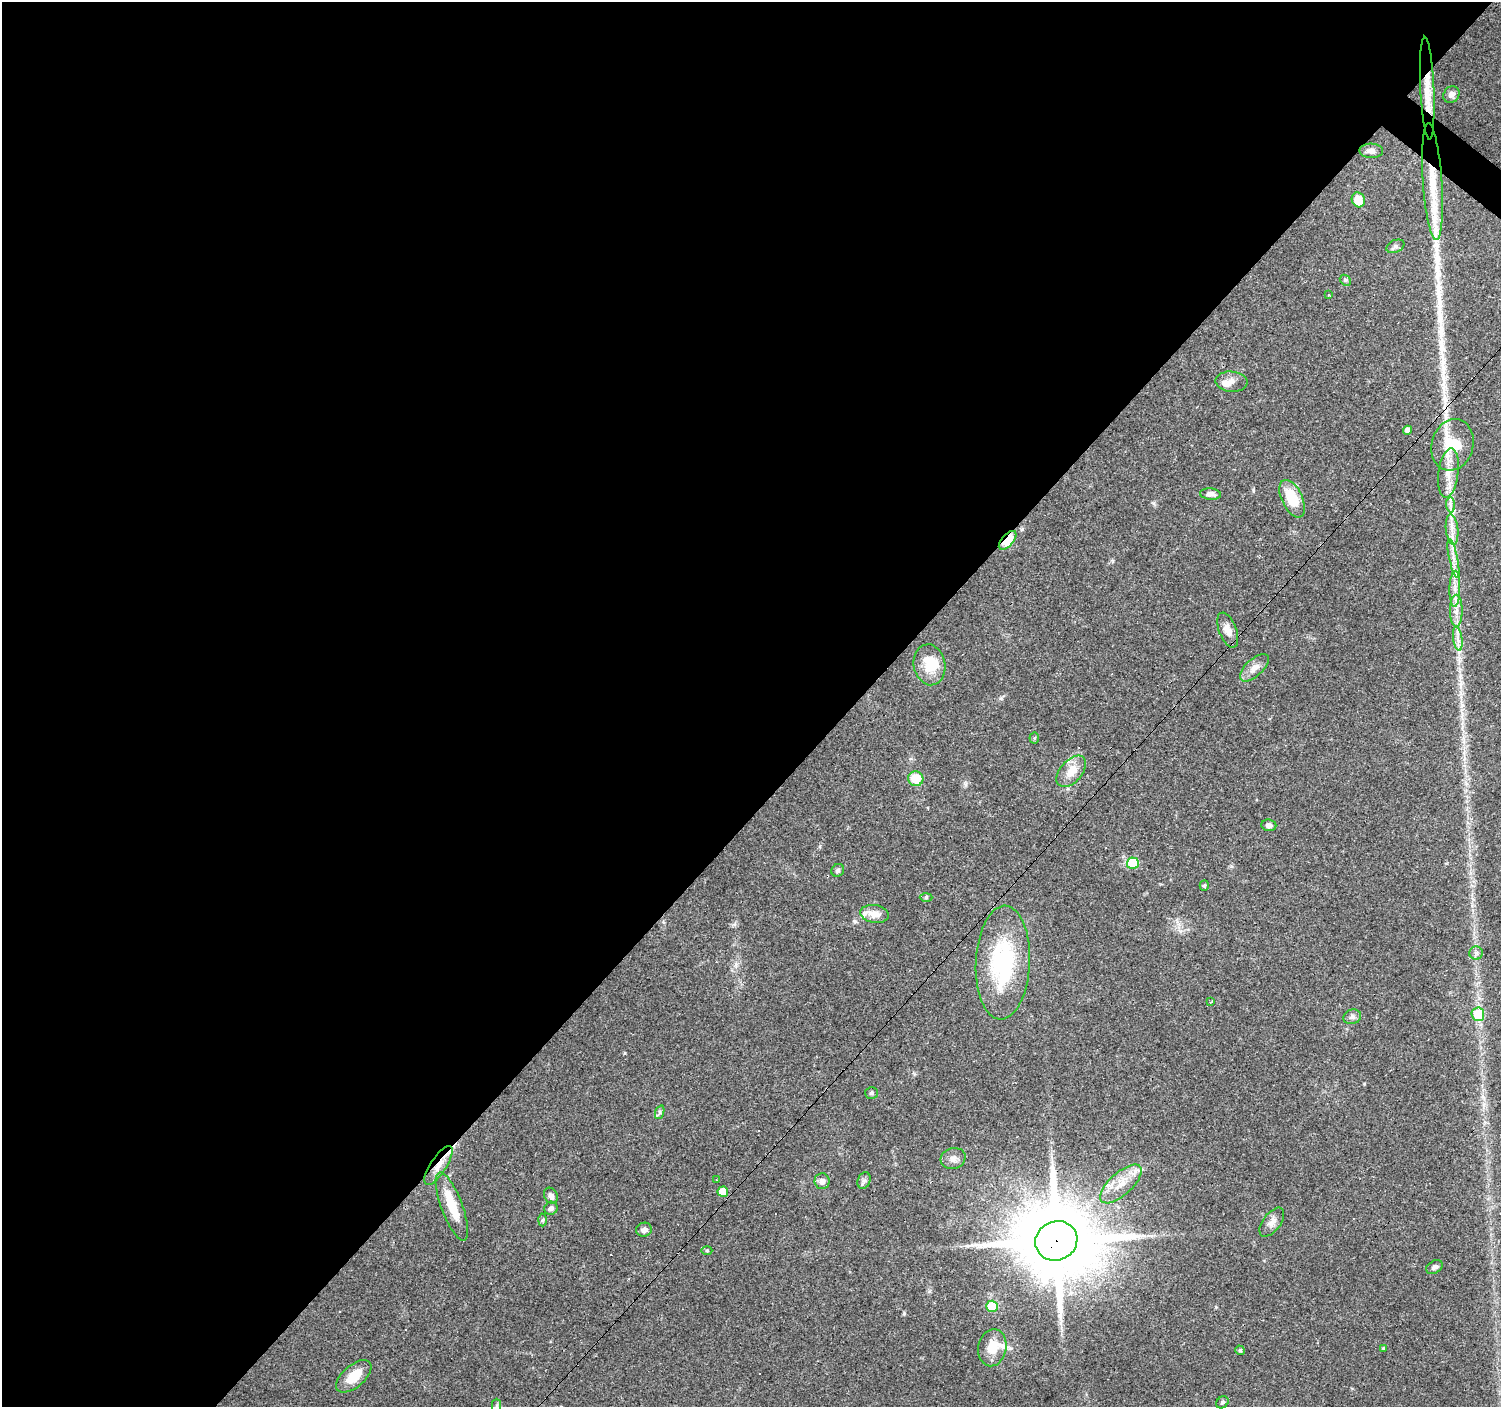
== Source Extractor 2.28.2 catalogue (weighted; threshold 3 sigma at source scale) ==
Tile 5 of 4 x 4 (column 1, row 2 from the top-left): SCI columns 1-1499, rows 2978-4382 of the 6000 x 6021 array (HDU 1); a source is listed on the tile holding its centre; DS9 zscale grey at full resolution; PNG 1503 x 1409 px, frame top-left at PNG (2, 2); each listed source drawn as its Kron ellipse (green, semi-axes under 4 px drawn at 4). Shown black and unused: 57% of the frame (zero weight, under 3 of 4 exposures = <1% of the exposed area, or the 3 px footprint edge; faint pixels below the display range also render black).
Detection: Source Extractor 2.28.2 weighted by HDU 2 'WHT'; one run over the whole footprint, this tile lists its part. Background 0.0861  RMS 0.0052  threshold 0.0234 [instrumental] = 3 sigma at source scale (4.5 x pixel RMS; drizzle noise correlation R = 1.50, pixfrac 1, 0.0396/0.0396 arcsec/px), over >= 5 px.
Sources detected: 75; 1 inside a brighter object's white glare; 4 cosmic-ray / hot-pixel residue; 3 long thin detections or spike segments (spike, bleed or trail) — neither listed nor drawn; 4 inside a brighter listed object's ellipse — not listed separately; the other 63 listed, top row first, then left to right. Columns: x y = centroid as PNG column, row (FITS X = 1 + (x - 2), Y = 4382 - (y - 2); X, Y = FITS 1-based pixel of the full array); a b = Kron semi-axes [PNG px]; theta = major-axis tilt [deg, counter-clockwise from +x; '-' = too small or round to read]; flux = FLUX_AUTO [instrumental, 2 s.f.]
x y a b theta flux
1427 88 51 7 -87 12
1451 95 9 7 50 2.9
1371 151 12 7 -1 2.5
1432 182 59 9 -86 21
1358 200 8 6 -63 9.3
1395 246 9 6 24 1.4
1345 280 6 4 -45 0.78
1328 295 3 3 - 9
1231 382 16 10 -3 4.4
1408 430 4 4 - 3
1452 445 26 21 74 22
1448 473 25 10 83 8.4
1210 494 10 5 -4 2.4
1292 499 20 10 -65 16
1450 505 7 4 -88 1.7
1452 530 15 6 -84 4.1
1008 540 11 6 49 17
1453 558 20 2 -78 2.7
1455 589 18 5 89 4.5
1456 611 16 6 -90 4.1
1228 630 18 8 -69 4.5
1458 639 12 4 -81 2.7
929 665 20 16 -80 12
1254 668 18 8 42 4.3
1034 738 5 5 - 0.65
1071 771 18 11 48 8.3
916 779 7 7 - 11
1269 825 7 6 - 1.9
1133 863 6 5 - 19
838 870 7 6 - 1.2
1204 885 5 4 - 0.84
926 897 6 4 2 0.75
875 914 14 9 -10 5.2
1476 953 7 6 - 1.6
1003 963 57 27 87 58
1211 1002 3 2 - 0.6
1478 1014 7 6 - 16
1352 1017 9 7 19 2
871 1093 6 6 - 1.1
660 1112 7 4 72 1.1
953 1158 12 10 16 3.4
438 1165 23 8 57 6.3
716 1180 3 3 - 0.8
864 1180 8 6 67 1.6
822 1181 8 7 - 2.7
1121 1184 26 11 42 10
723 1192 5 5 - 11
551 1196 8 6 -60 2.1
452 1206 36 10 -69 14
551 1208 7 6 - 1.6
543 1220 6 4 88 0.79
1272 1222 17 8 53 3.6
644 1230 8 7 - 2.3
1056 1241 21 19 25 6600
707 1250 5 3 - 0.58
1434 1267 9 6 33 1.6
992 1306 6 5 - 23
992 1348 19 14 78 9.6
1383 1348 4 3 - 0.52
1240 1350 5 4 - 0.94
354 1376 21 11 41 10
1222 1402 7 5 39 1.1
497 1406 7 4 -90 1.1
Overlapping masked pixels (flux is a lower limit): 5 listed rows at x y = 1427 88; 1432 182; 1008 540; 438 1165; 1056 1241
Isophote crosses this tile's border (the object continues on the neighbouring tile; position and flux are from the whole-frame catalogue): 1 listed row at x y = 497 1406
Unlisted compact peaks at least as high as the median listed source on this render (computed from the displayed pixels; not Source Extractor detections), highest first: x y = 904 1313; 1153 503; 625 1053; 1001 698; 1253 490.